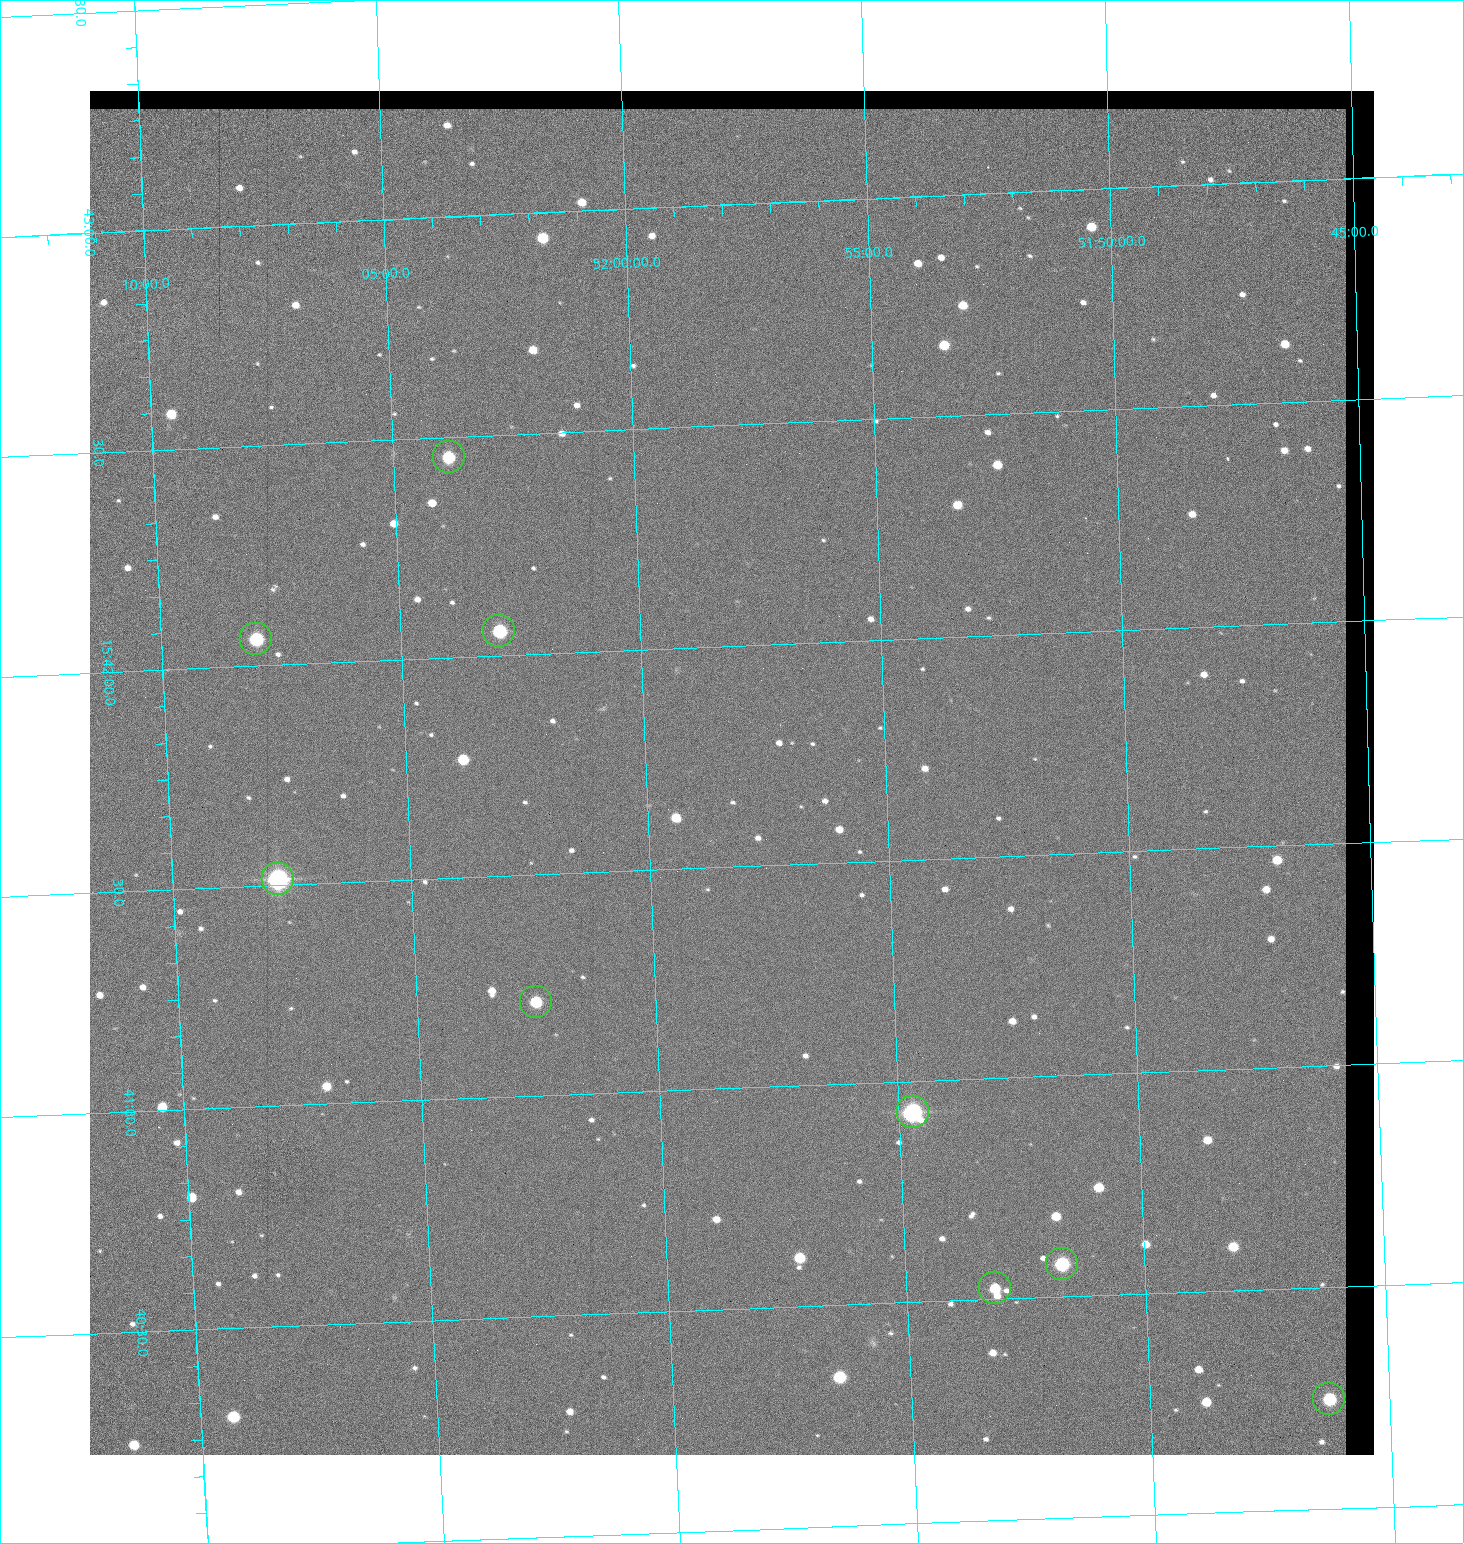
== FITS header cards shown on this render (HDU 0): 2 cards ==
NAXIS1  =                 1284 / length of data axis 1
NAXIS2  =                 1364 / length of data axis 2

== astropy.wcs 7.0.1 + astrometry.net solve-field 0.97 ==
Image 1284 x 1364 px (HDU 0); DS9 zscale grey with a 90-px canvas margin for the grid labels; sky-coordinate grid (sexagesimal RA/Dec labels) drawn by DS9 from the SOLVED WCS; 9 Tycho-2 reference stars matched to detected sources circled (green)
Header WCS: RA---TAN/DEC--TAN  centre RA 15:41:43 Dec +51:58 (235.43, +51.97 deg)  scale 1.26 arcsec/px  FOV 26.9' x 28.5'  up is +92 deg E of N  parity flipped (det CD > 0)
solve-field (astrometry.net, Tycho-2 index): VERIFIED the header's WCS against the Tycho-2 star catalogue (9 matches, 0 conflicts) and refined it, rather than solving blind
Solved WCS: RA---TAN-SIP/DEC--TAN-SIP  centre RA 15:41:43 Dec +51:58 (235.43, +51.97 deg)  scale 1.25 arcsec/px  FOV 26.8' x 28.5'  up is +92 deg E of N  parity flipped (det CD > 0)
The solver's refit moves the header's centre by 0.38 arcsec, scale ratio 0.9963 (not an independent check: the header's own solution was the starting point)
Tycho-2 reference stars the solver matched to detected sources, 9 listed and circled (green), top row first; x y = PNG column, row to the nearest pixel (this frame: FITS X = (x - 90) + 1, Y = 1364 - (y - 91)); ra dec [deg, ICRS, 3 dp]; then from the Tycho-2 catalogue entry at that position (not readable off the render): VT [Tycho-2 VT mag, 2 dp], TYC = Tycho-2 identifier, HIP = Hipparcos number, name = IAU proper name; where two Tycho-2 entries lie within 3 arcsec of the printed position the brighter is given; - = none
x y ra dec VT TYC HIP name
449 457 235.614 +52.064 11.61 3489-1132-1 - -
499 631 235.514 +52.049 11.19 3489-1407-1 - -
256 639 235.515 +52.133 11.12 3489-1380-1 - -
278 879 235.378 +52.130 9.31 3489-1322-1 76850 -
536 1002 235.303 +52.042 11.52 3489-958-1 - -
913 1112 235.232 +51.912 9.59 3489-824-1 - -
1062 1264 235.143 +51.862 10.97 3489-1016-1 - -
995 1288 235.131 +51.886 12.29 3489-908-1 - -
1329 1399 235.062 +51.771 11.53 3489-1453-1 - -